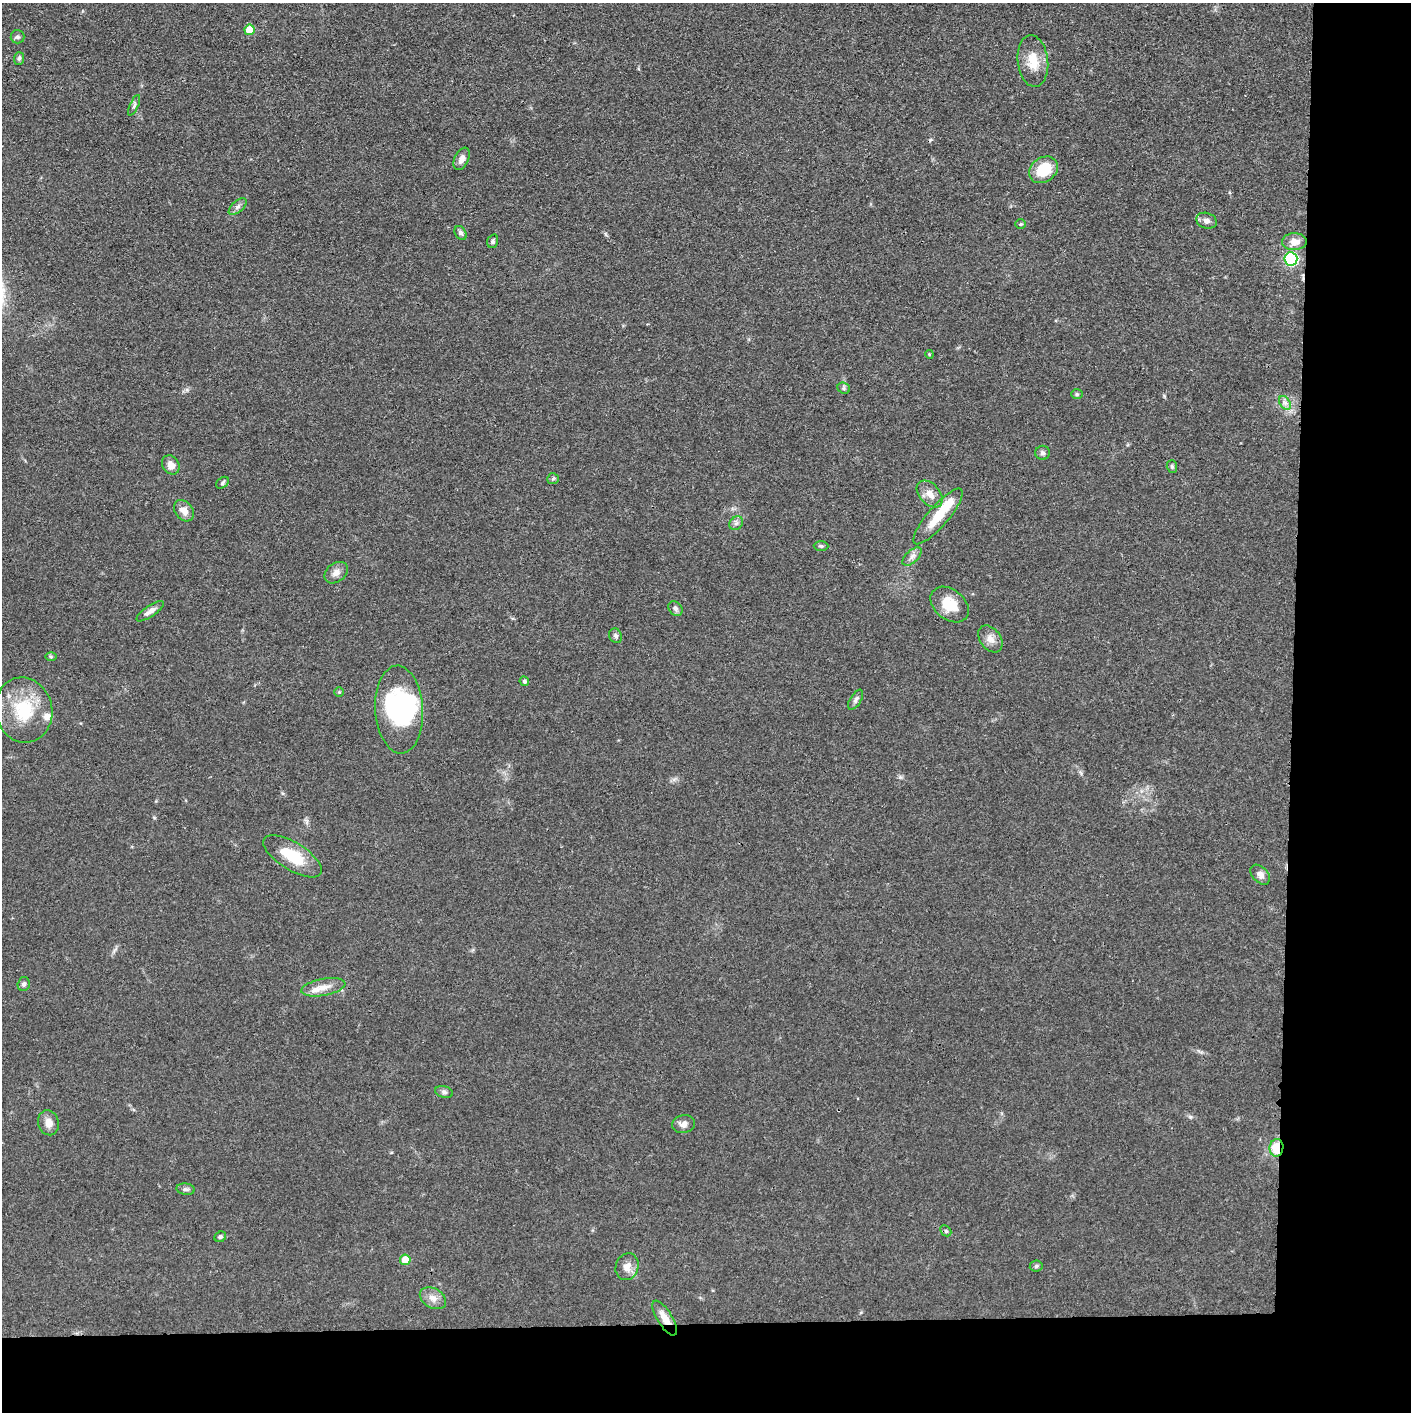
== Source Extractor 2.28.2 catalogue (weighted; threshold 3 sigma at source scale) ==
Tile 9 of 3 x 3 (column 3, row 3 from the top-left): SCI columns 2822-4230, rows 16-1425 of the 4232 x 4261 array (HDU 1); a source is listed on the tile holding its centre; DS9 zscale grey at full resolution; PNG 1413 x 1414 px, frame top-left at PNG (2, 3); each listed source drawn as its Kron ellipse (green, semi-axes under 4 px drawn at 4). Shown black and unused: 14% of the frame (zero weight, under 3 of 4 exposures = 1% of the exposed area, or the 3 px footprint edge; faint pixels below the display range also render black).
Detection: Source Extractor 2.28.2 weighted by HDU 2 'WHT'; one run over the whole footprint, this tile lists its part. Background 0.0571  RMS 0.0052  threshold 0.0235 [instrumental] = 3 sigma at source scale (4.5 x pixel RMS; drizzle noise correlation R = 1.50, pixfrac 1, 0.05/0.05 arcsec/px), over >= 5 px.
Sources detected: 62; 4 inside a brighter object's white glare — neither listed nor drawn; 1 inside a brighter listed object's ellipse — not listed separately; the other 57 listed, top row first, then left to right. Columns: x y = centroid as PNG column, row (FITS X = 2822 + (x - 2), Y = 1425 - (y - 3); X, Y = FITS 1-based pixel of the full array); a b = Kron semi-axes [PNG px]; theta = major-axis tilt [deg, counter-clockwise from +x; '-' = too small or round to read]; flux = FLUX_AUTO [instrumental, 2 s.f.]
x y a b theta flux
249 30 5 5 - 10
17 37 7 6 - 1.2
19 58 6 5 - 1.1
1033 61 26 15 -83 11
134 105 11 4 65 1.2
462 159 12 7 65 3.4
1043 170 15 12 36 16
238 207 11 5 42 1.9
1206 221 10 7 -19 2.6
1021 224 5 4 - 0.72
461 233 7 5 -58 1.4
493 241 7 5 73 1.2
1294 242 12 8 1 4.7
1291 259 6 6 - 75
929 354 4 3 - 0.46
844 388 6 5 - 0.97
1077 394 6 5 - 0.83
1285 403 8 5 -56 1.7
1043 453 7 7 - 1.4
171 465 10 8 -54 4
1172 466 6 5 - 0.92
553 479 6 5 - 1
223 483 7 5 40 1
930 494 15 10 -46 5
184 511 12 8 -52 4.6
938 516 35 10 49 14
736 523 7 6 - 1.5
821 546 7 5 -1 1
912 556 12 6 42 2.5
336 573 13 9 39 3.4
950 605 21 15 -39 12
675 608 8 6 -47 1.6
150 611 16 5 35 3.1
616 636 7 6 - 1.3
990 639 15 10 -54 4
51 657 6 4 -1 0.73
524 681 5 4 - 0.99
339 692 5 5 - 0.57
856 700 11 5 59 1.6
24 710 33 28 -78 28
399 710 44 24 -87 46
293 856 33 13 -32 18
1260 875 11 7 -46 2.8
24 984 7 6 - 1.4
323 987 22 8 10 6.3
444 1092 9 5 -15 1.4
48 1123 12 10 -74 4.2
684 1124 11 9 12 3
1276 1148 9 7 82 13
186 1189 9 5 -7 1.4
946 1231 6 4 -44 0.83
220 1237 6 5 - 1
405 1260 5 5 - 9.7
1036 1266 6 5 - 1
627 1267 14 11 70 4.6
433 1298 14 10 -30 4.1
665 1318 20 7 -58 5.7
Overlapping masked pixels (flux is a lower limit): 2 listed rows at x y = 1276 1148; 665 1318